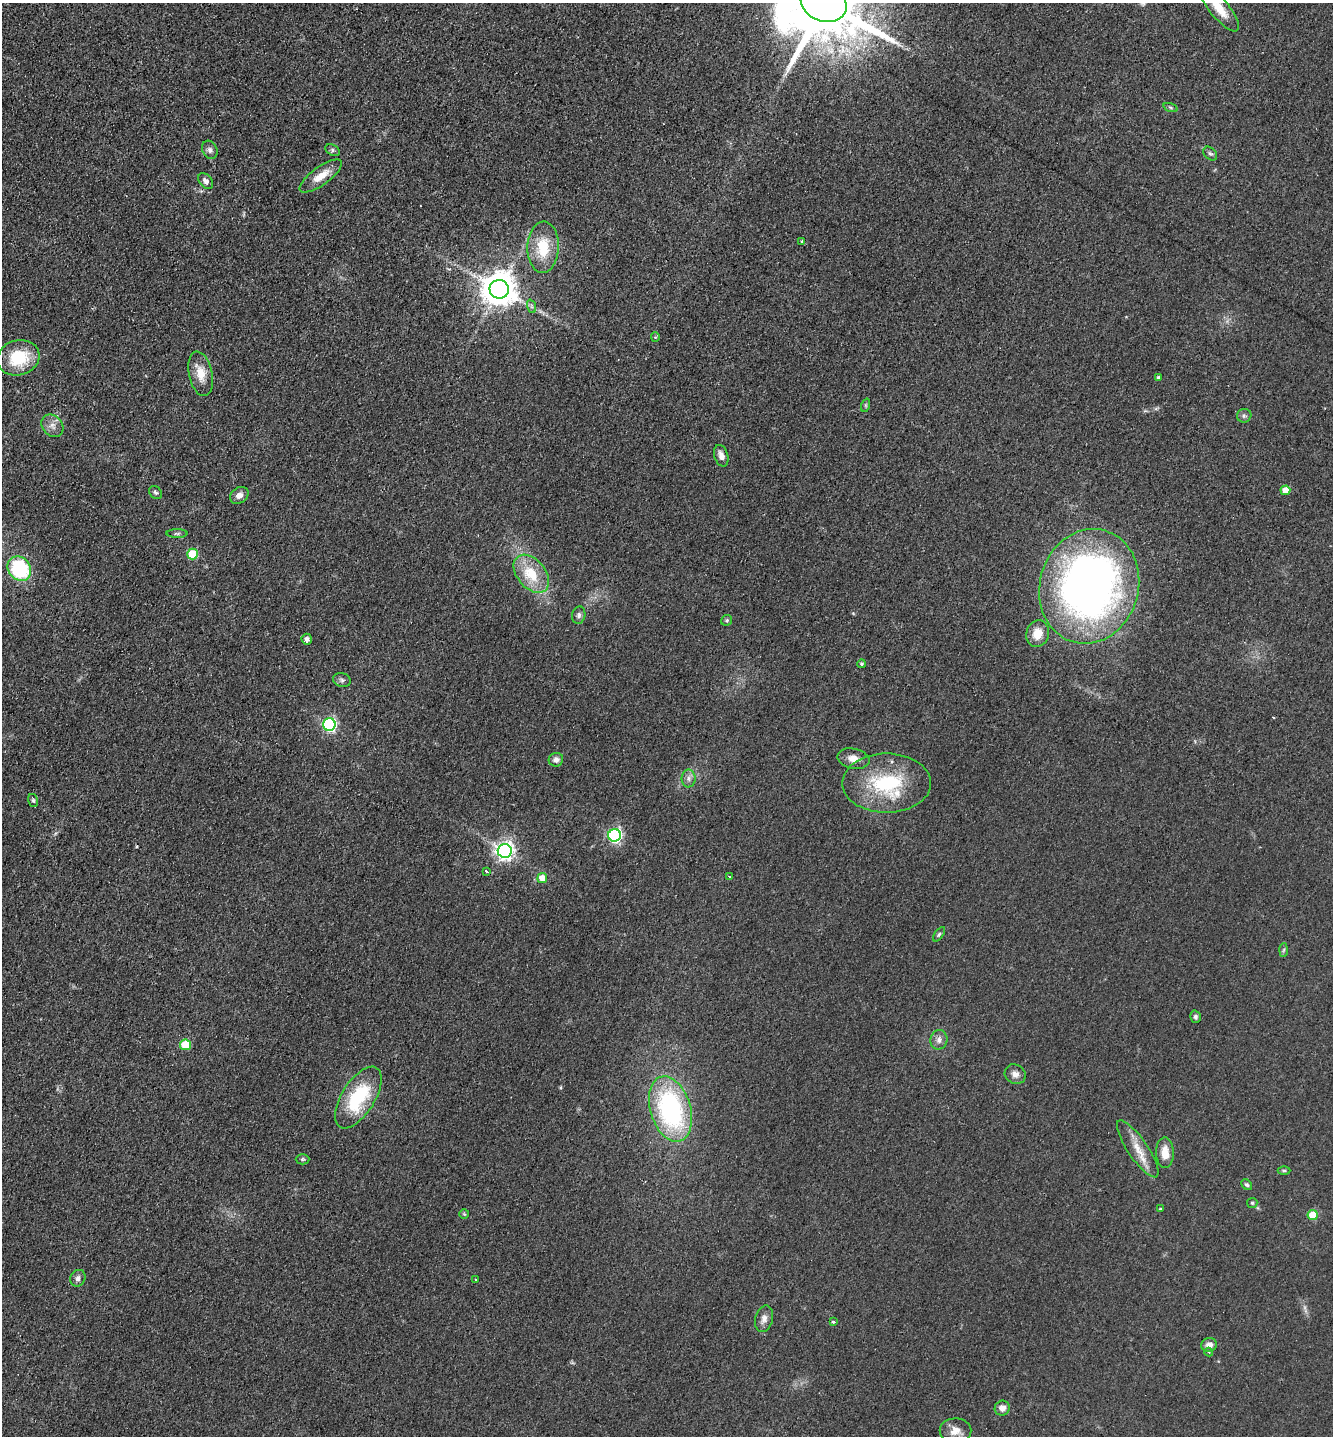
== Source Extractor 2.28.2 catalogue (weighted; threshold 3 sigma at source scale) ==
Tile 11 of 4 x 4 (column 3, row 3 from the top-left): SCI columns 2979-4309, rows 1453-2886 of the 5819 x 5771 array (HDU 1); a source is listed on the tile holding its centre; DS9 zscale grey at full resolution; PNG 1335 x 1438 px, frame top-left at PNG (2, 3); each listed source drawn as its Kron ellipse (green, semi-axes under 4 px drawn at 4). Shown black and unused: <1% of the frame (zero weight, under 2 of 3 exposures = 2% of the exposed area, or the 3 px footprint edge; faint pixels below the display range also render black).
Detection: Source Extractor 2.28.2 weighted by HDU 2 'WHT'; one run over the whole footprint, this tile lists its part. Background 0.0324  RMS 0.0069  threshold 0.0311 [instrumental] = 3 sigma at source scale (4.5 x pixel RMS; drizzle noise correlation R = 1.50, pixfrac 1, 0.05/0.05 arcsec/px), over >= 5 px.
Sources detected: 71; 1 cosmic-ray / hot-pixel residue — neither listed nor drawn; the other 70 listed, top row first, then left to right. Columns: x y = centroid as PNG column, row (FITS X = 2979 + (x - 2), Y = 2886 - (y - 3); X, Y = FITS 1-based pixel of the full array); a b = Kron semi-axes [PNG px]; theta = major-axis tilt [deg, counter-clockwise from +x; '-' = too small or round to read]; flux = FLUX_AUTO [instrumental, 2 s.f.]
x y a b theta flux
824 3 23 18 -21 10000
1219 8 29 9 -51 12
1171 108 7 3 -19 1.1
210 150 9 7 -63 2.4
333 150 8 5 -29 1.6
1210 154 8 5 -45 1.6
321 176 25 9 36 10
206 181 9 6 -50 2.9
802 241 3 3 - 3.4
543 247 26 15 88 23
499 289 9 9 - 1500
531 306 7 4 -71 1.3
655 337 4 4 - 0.76
18 358 21 17 15 28
201 374 22 11 -78 11
1158 378 4 4 - 1.3
866 405 7 4 72 1
1244 416 7 6 - 1.6
52 426 12 10 -47 4.4
721 456 11 7 -73 4.3
1285 490 5 5 - 11
155 492 7 5 -43 1.5
239 495 10 7 34 4
177 533 10 4 0 1.4
192 554 5 5 - 29
19 569 13 11 -50 52
531 574 22 14 -50 21
1089 586 58 49 74 430
579 615 9 6 81 2
727 620 6 5 - 1.2
1038 634 13 11 73 9.7
307 639 5 5 - 2.9
861 664 4 4 - 1
342 680 9 7 -17 1.8
329 724 6 6 - 130
853 759 16 10 -12 6.6
556 760 7 6 - 2.9
688 778 9 7 -89 2.8
887 783 44 29 0 56
33 800 6 5 - 1.3
614 835 6 6 - 140
505 851 7 7 - 310
487 871 3 3 - 1.8
729 877 3 3 - 1.5
542 878 5 5 - 11
939 934 8 4 54 1.2
1284 950 7 4 87 1.1
1195 1017 6 5 - 1.5
939 1040 10 8 79 3.4
185 1045 5 5 - 25
1015 1074 11 9 -33 3.9
358 1097 35 16 58 44
670 1109 33 20 -73 110
1138 1149 34 10 -56 12
1165 1153 15 9 -89 9.1
302 1159 7 5 0 1.1
1284 1170 6 4 0 1
1247 1185 6 4 -42 1.3
1252 1203 5 5 - 1.1
1160 1209 3 3 - 1.6
464 1214 5 5 - 0.8
1313 1215 5 5 - 20
78 1278 8 7 - 2.8
475 1280 3 3 - 1.3
764 1319 13 8 75 4.2
833 1321 3 3 - 5.9
1209 1345 8 7 - 4.3
1209 1352 4 3 - 0.63
1002 1408 8 7 - 4.5
955 1431 16 12 -1 7.2
Isophote crosses this tile's border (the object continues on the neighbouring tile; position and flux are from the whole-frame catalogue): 2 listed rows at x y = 824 3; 1219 8